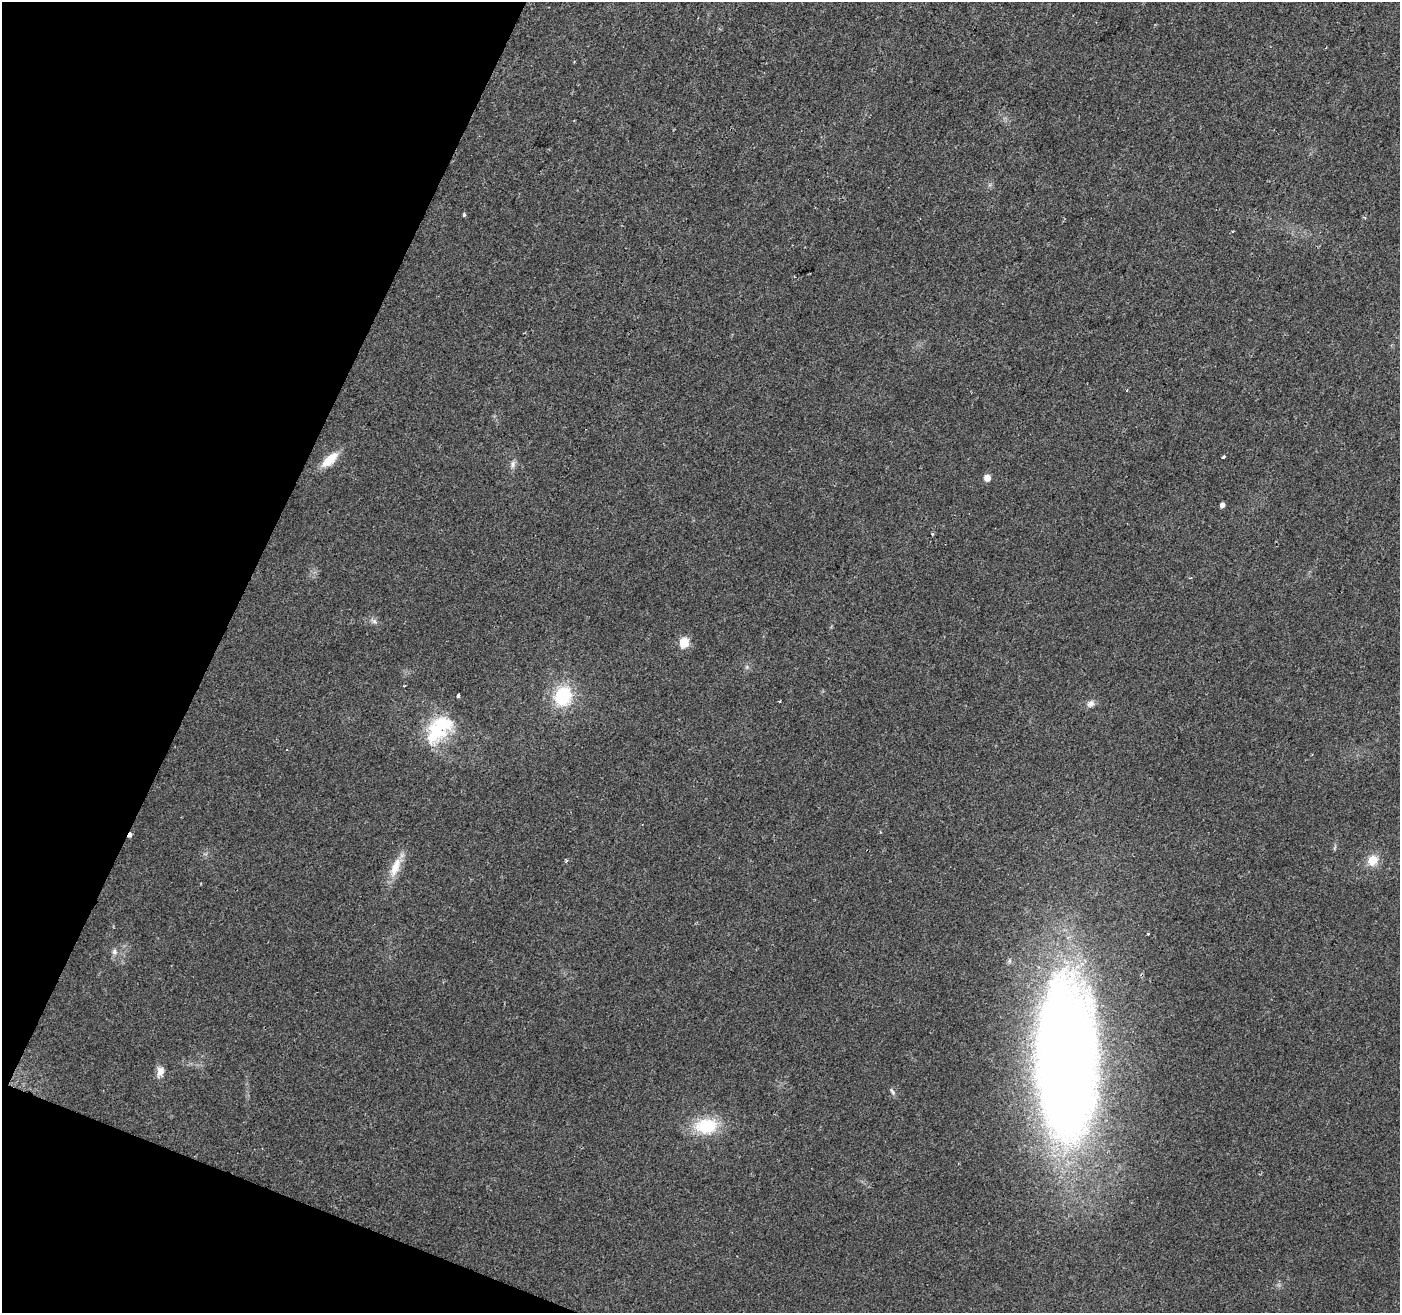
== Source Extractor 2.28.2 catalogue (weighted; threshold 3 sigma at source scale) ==
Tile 9 of 4 x 4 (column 1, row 3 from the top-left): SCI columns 1-1398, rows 1520-2830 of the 5600 x 5726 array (HDU 1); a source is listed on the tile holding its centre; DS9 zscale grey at full resolution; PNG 1402 x 1315 px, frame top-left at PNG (2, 2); no overlay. Shown black and unused: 19% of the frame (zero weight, under 2 of 3 exposures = <1% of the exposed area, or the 3 px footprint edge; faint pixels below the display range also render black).
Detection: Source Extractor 2.28.2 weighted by HDU 2 'WHT'; one run over the whole footprint, this tile lists its part. Background 0.0484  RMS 0.0068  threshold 0.0306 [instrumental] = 3 sigma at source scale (4.5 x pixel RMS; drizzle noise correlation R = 1.50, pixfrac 1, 0.0396/0.0396 arcsec/px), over >= 5 px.
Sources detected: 23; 1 cosmic-ray / hot-pixel residue — not listed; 1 inside a brighter listed object's ellipse — not listed separately; the other 21 listed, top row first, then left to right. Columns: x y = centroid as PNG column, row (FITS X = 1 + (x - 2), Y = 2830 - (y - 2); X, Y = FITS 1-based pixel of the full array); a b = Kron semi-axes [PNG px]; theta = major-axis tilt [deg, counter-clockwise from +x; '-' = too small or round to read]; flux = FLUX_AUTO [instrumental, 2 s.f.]
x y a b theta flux
464 215 4 3 - 1.7
1223 457 4 3 - 2.1
330 460 21 9 43 13
513 464 10 7 77 2.8
987 478 5 5 - 9.5
1222 505 4 4 - 3.8
374 621 10 4 -36 1.9
684 643 5 5 - 36
458 695 4 3 - 5.8
563 696 24 20 74 34
779 701 3 2 - 0.6
1091 704 10 8 32 3.2
436 730 34 24 73 38
1373 860 12 11 - 10
395 867 29 11 69 12
1148 933 3 3 - 1.8
114 952 8 8 - 2.6
1066 1061 126 46 -90 1200
160 1072 14 9 74 4.6
892 1092 9 4 -50 1.7
706 1126 25 17 2 32